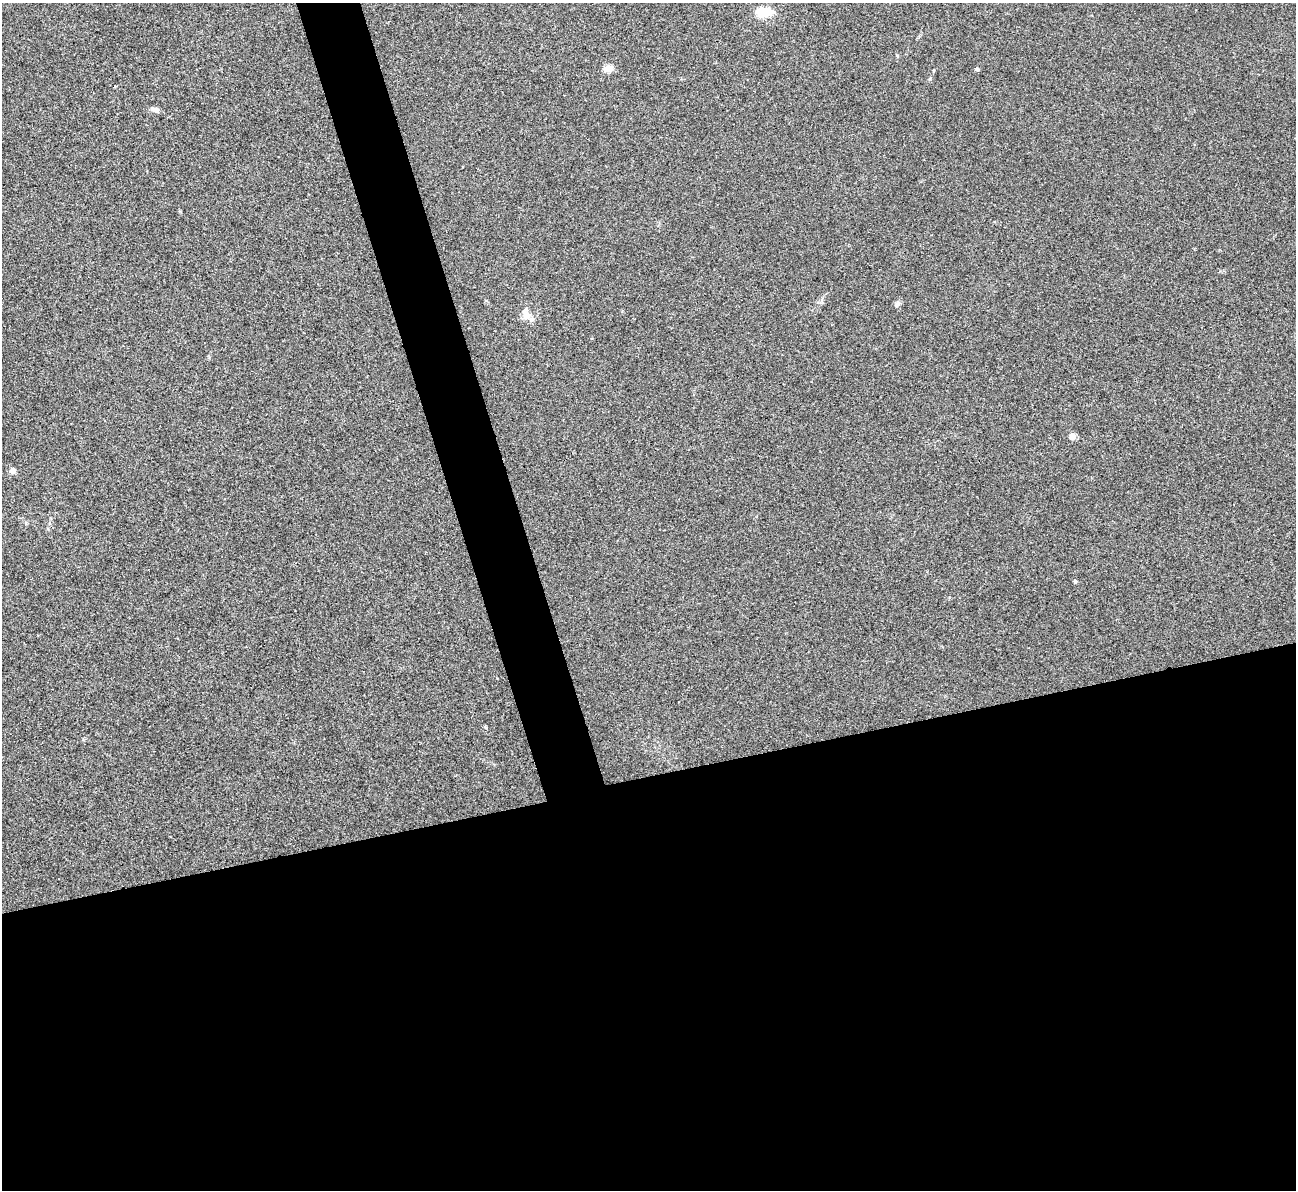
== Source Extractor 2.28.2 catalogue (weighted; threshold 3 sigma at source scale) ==
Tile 15 of 4 x 4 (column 3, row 4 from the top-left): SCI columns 2592-3885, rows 267-1454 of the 5180 x 5164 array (HDU 1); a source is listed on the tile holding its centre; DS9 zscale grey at full resolution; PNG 1298 x 1192 px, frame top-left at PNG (2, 3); no overlay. Shown black and unused: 38% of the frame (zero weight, under 3 of 4 exposures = <1% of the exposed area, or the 3 px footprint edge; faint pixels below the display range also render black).
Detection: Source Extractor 2.28.2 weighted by HDU 2 'WHT'; one run over the whole footprint, this tile lists its part. Background 0.0653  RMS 0.005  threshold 0.0223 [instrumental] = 3 sigma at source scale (4.5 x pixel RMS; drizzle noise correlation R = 1.50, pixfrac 1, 0.05/0.05 arcsec/px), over >= 5 px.
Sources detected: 10; all 10 listed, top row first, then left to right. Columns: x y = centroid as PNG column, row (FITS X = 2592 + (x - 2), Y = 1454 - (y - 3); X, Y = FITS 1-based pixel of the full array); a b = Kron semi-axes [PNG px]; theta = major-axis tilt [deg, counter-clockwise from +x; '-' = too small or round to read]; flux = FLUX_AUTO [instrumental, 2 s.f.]
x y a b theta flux
764 12 17 9 1 10
608 69 14 8 24 2.9
977 69 4 4 - 1.5
155 109 10 5 -10 2.2
897 304 8 6 49 1.8
526 315 12 11 - 4
1072 436 4 4 - 7.5
12 471 7 6 - 2.6
1075 581 6 4 -45 0.59
486 727 5 3 - 0.49
Unlisted compact peaks at least as high as the median listed source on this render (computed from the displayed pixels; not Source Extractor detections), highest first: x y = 930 79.